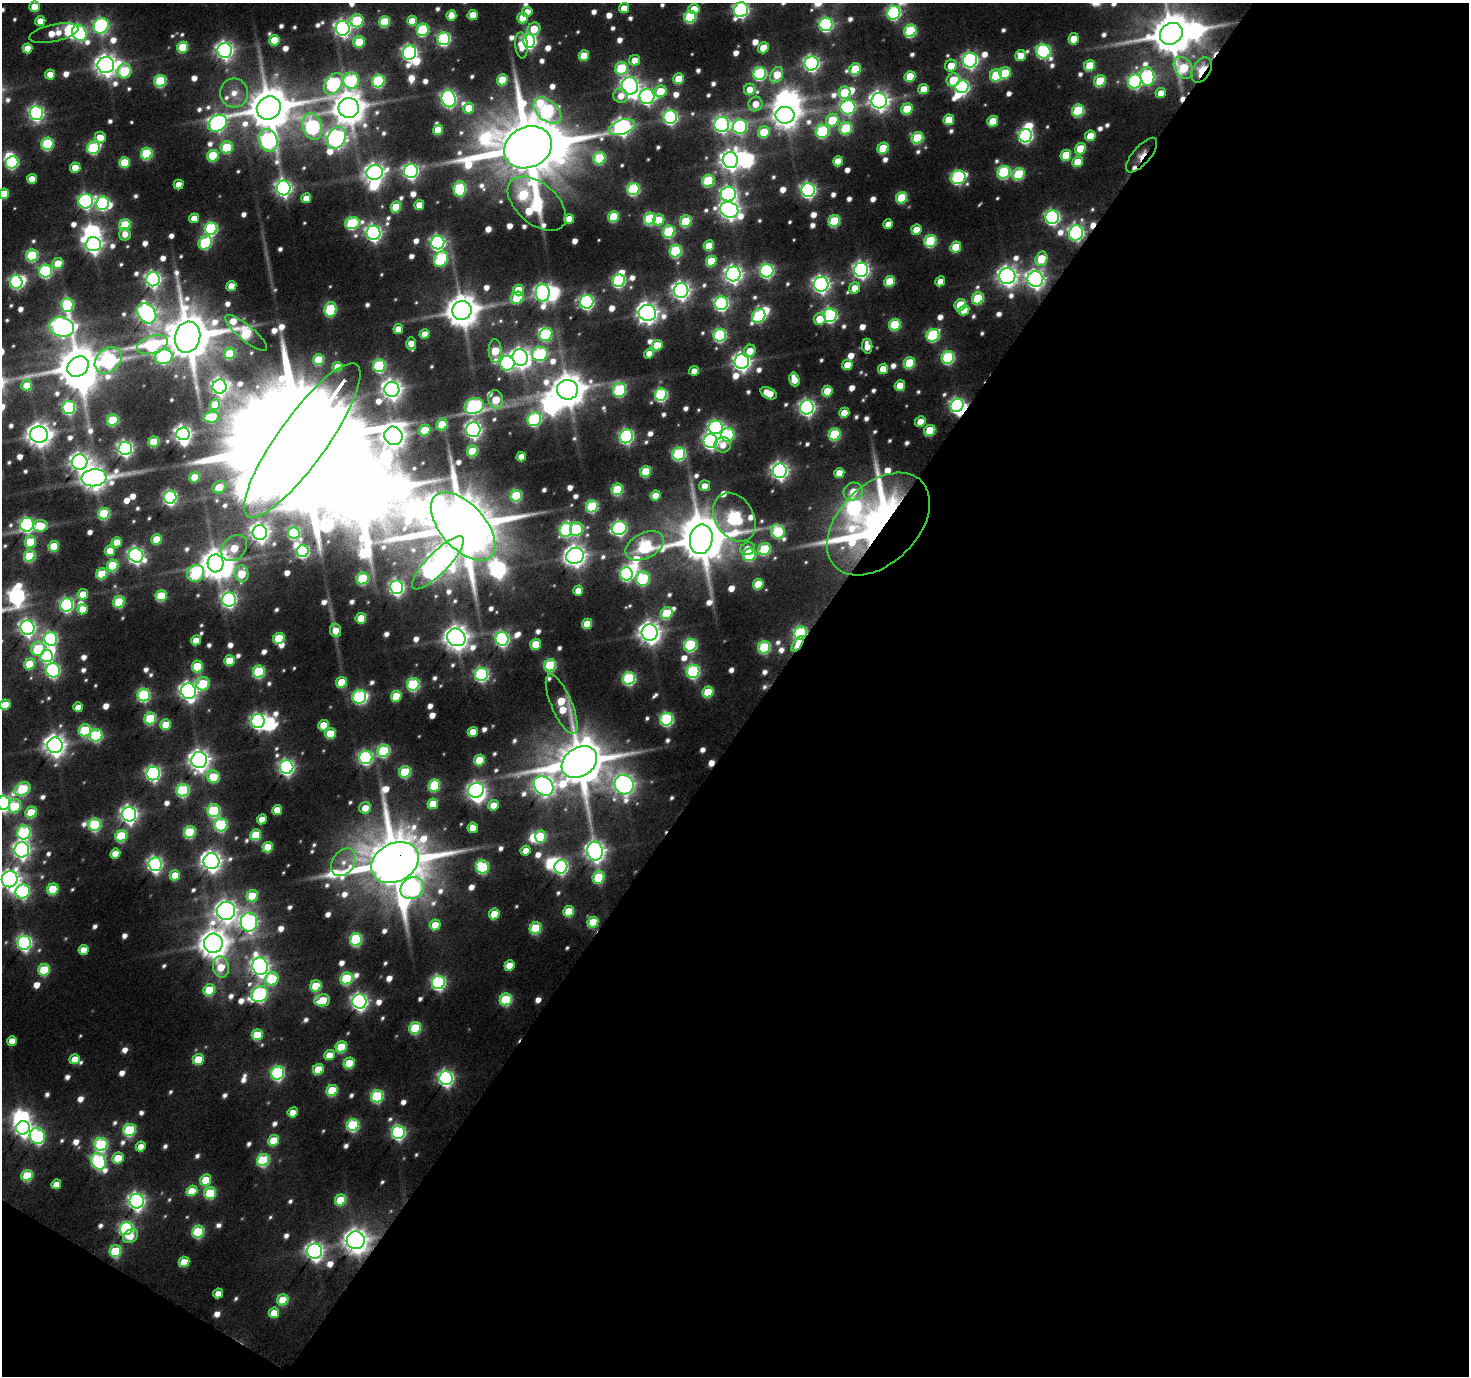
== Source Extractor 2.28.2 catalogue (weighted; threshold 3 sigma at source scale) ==
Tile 4 of 2 x 2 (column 2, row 2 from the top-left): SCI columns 1482-2948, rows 131-1504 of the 2961 x 2993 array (HDU 1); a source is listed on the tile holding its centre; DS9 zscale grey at full resolution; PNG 1471 x 1378 px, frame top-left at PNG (2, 3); each listed source drawn as its Kron ellipse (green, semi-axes under 4 px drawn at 4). Shown black and unused: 49% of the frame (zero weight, under 4 of 8 exposures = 2% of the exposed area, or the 3 px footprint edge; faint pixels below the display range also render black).
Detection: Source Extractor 2.28.2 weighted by HDU 2 'WHT'; one run over the whole footprint, this tile lists its part. Background 0.102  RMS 0.031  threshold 0.126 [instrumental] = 3 sigma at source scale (4.09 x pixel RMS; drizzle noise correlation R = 1.36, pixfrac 0.8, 0.0396/0.0396 arcsec/px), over >= 5 px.
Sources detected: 936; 8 too faint to see at this stretch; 35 inside a brighter object's white glare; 5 cosmic-ray / hot-pixel residue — neither listed nor drawn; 8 inside a brighter listed object's ellipse — not listed separately; of the other 880, all 500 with FLUX_AUTO >= 41.8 (the completeness limit of this list) listed and drawn (380 fainter detections not listed), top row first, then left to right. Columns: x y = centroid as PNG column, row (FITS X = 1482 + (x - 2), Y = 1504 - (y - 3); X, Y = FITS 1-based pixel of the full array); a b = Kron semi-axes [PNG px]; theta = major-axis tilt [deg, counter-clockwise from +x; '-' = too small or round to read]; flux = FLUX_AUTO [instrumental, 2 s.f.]
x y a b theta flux
35 7 5 5 - 88
624 8 5 5 - 65
694 9 5 5 - 74
741 10 7 7 - 1000
527 12 5 5 - 42
894 13 7 6 - 690
451 15 5 5 - 71
473 15 5 5 - 70
690 17 6 6 - 340
522 18 5 5 - 85
40 21 5 5 - 66
357 21 6 6 - 290
412 21 5 5 - 64
384 22 5 5 - 210
826 24 7 6 - 700
101 26 8 7 - 830
343 28 7 7 - 1400
534 29 7 6 - 99
423 30 6 6 - 390
910 31 6 6 - 360
54 33 25 8 12 92
79 33 8 7 - 650
1171 34 12 10 35 13000
444 39 6 6 - 590
1073 39 6 5 - 71
274 40 5 5 - 110
529 41 6 6 - 930
359 42 5 5 - 180
521 45 13 6 -84 65
183 47 6 5 - 180
27 48 5 5 - 64
763 48 6 5 - 93
225 50 7 7 - 1600
1043 51 7 7 - 690
409 53 7 6 - 1100
1020 55 5 5 - 60
584 56 5 5 - 110
635 60 5 5 - 57
970 60 7 7 - 1100
812 63 7 7 - 1200
106 65 8 8 - 2900
951 66 6 5 - 76
1090 66 6 5 - 150
621 68 6 6 - 280
1183 68 12 8 -58 210
855 69 6 5 - 200
1202 70 13 8 60 100
125 71 7 7 - 250
1005 73 6 5 - 170
50 74 5 5 - 49
760 74 6 6 - 490
777 75 8 6 65 100
996 75 6 6 - 230
910 76 5 5 - 130
1147 76 9 7 -82 640
679 79 5 5 - 130
351 80 8 7 - 470
502 80 5 5 - 140
953 80 7 6 - 140
160 81 6 6 - 330
378 81 6 6 - 430
1100 81 6 5 - 200
1135 81 7 6 - 680
333 84 12 7 53 630
630 86 9 8 - 1800
962 87 6 6 - 820
750 89 6 5 - 53
923 89 5 5 - 63
660 91 6 5 - 130
234 93 14 14 - 60
845 93 6 6 - 180
1161 93 5 5 - 48
621 96 7 7 - 46
647 97 7 7 - 1000
449 99 9 7 -74 1100
879 101 8 7 - 2100
755 104 7 7 - 52
848 107 7 7 - 750
269 108 12 11 - 15000
349 108 10 10 - 7100
469 108 5 5 - 90
907 109 6 5 - 160
547 111 16 10 -40 600
1078 111 6 5 - 320
36 113 7 6 - 980
785 115 9 8 - 3900
670 117 7 6 - 840
832 120 6 6 - 180
949 120 5 5 - 120
993 121 5 5 - 110
218 123 10 7 30 1100
722 124 7 7 - 1000
312 127 13 9 -72 720
622 127 13 7 19 1600
740 127 7 7 - 670
846 128 6 6 - 280
438 130 5 5 - 98
822 131 7 6 - 430
764 132 6 5 - 170
1025 136 7 6 - 810
1090 136 5 5 - 92
100 137 6 5 - 60
336 138 11 8 58 1700
917 138 6 5 - 270
268 140 11 9 -68 940
47 144 6 6 - 340
227 147 6 6 - 210
528 147 25 20 26 42000
93 148 7 6 - 380
883 148 6 5 - 160
1080 149 6 5 - 150
147 154 6 5 - 340
1066 155 6 5 - 130
1142 155 21 9 49 43
213 156 6 5 - 220
599 158 6 6 - 270
730 160 8 7 - 2300
838 161 5 5 - 81
12 162 6 6 - 470
124 162 5 5 - 150
1078 162 5 5 - 100
75 168 5 5 - 87
411 171 7 7 - 1000
1004 172 6 6 - 450
375 173 8 7 - 2000
1019 174 6 5 - 260
958 177 7 6 - 640
32 179 5 5 - 60
708 181 6 6 - 300
179 185 5 4 - 46
284 188 7 7 - 1300
460 189 8 6 90 430
633 189 6 6 - 430
808 190 7 6 - 990
4 194 5 5 - 110
728 194 7 7 - 1000
306 198 5 5 - 49
902 198 6 5 - 220
86 201 7 7 - 830
103 203 7 6 - 540
537 204 34 20 -41 750
419 205 5 5 - 61
396 207 5 5 - 150
729 210 9 7 -19 1900
614 217 5 5 - 200
1052 217 7 6 - 940
194 218 5 5 - 60
569 219 5 5 - 74
650 219 6 5 - 340
659 220 6 5 - 98
686 221 6 5 - 220
834 221 6 5 - 270
352 223 7 6 - 390
888 224 5 4 - 45
125 225 6 5 - 220
211 229 6 6 - 540
916 230 5 5 - 74
669 231 6 6 - 340
373 233 7 7 - 1200
1076 233 8 7 - 1100
125 234 6 5 - 42
930 241 6 5 - 350
205 243 7 6 - 380
438 243 7 6 - 940
93 244 7 7 - 1700
709 246 5 5 - 95
956 247 6 5 - 140
676 251 6 6 - 390
32 255 6 6 - 350
441 259 8 6 56 410
1041 259 7 6 - 170
711 261 5 5 - 140
58 263 6 5 - 100
861 270 7 7 - 1300
46 271 6 6 - 540
767 271 7 6 - 760
733 274 7 7 - 1700
1007 276 8 8 - 2200
153 279 7 7 - 1200
1035 279 8 8 - 1800
619 281 6 6 - 580
890 281 5 5 - 140
940 281 5 4 - 48
16 282 6 6 - 600
821 284 7 7 - 1500
231 286 5 5 - 63
855 288 6 5 - 71
518 290 5 5 - 120
681 291 7 7 - 1700
543 293 9 7 -90 1400
517 298 6 6 - 190
978 298 6 5 - 230
587 302 7 6 - 860
721 303 7 6 - 840
67 305 7 6 - 410
960 305 6 5 - 200
330 309 7 6 - 360
462 310 10 9 - 7600
964 310 6 4 48 51
147 313 11 8 -52 1400
647 313 9 8 - 2500
830 315 7 6 - 750
759 316 7 6 - 440
820 319 6 5 - 100
895 325 6 5 - 270
62 327 12 9 -14 2100
398 329 5 4 - 51
246 333 26 7 -40 380
424 334 5 4 - 44
546 334 7 6 - 310
720 335 6 6 - 550
933 335 7 6 - 430
188 337 15 12 76 21000
411 344 6 5 - 63
152 345 16 9 17 430
657 345 5 5 - 110
867 346 7 5 -83 51
495 351 12 6 -87 150
750 351 6 5 - 60
649 353 5 4 - 42
230 354 5 5 - 150
540 354 8 7 - 460
164 357 9 7 12 530
520 358 8 7 - 2300
948 358 6 6 - 470
108 360 15 11 42 840
319 360 5 5 - 160
742 362 7 7 - 1700
507 363 7 7 - 710
909 363 6 5 - 230
847 365 5 5 - 80
379 366 6 6 - 430
78 367 11 9 41 14000
338 367 5 5 - 69
883 369 5 5 - 77
694 371 5 4 - 43
794 379 7 5 -74 64
27 385 5 5 - 86
900 385 5 5 - 78
220 387 7 7 - 1100
392 389 7 7 - 2200
567 390 10 9 - 8000
619 390 7 6 - 420
827 391 5 5 - 120
769 393 9 5 -28 87
661 395 6 6 - 540
496 400 9 7 -79 120
215 405 5 5 - 110
957 405 7 6 - 850
474 406 10 7 23 770
69 407 6 6 - 520
807 407 7 7 - 1200
844 413 5 5 - 69
211 417 8 5 6 180
534 419 7 6 - 540
113 420 6 5 - 260
920 422 5 5 - 62
442 424 6 5 - 150
716 427 7 6 - 870
425 430 6 5 - 140
473 430 7 7 - 1400
930 430 6 5 - 160
183 434 7 6 - 1500
835 434 6 5 - 330
39 435 9 8 - 3400
728 435 7 6 - 450
393 436 9 9 - 3800
626 436 7 6 - 830
302 440 93 24 54 260000
710 441 7 7 - 1000
154 442 5 5 - 180
723 445 8 7 - 45
125 448 7 6 - 1100
472 451 6 5 - 180
679 454 6 6 - 470
521 457 5 4 - 52
80 462 8 7 - 1800
780 471 7 7 - 1500
646 472 5 5 - 200
839 473 5 5 - 59
195 477 5 5 - 93
94 478 12 8 6 3500
704 486 5 5 - 45
219 487 7 6 - 82
617 489 6 5 - 270
853 492 10 8 22 76
516 496 6 5 - 300
656 496 5 5 - 62
170 497 6 6 - 780
592 506 6 6 - 370
104 514 6 5 - 270
734 517 26 19 -58 710
878 524 61 39 45 1900
27 525 7 6 - 760
40 526 7 5 8 120
463 526 41 22 -48 42000
619 528 7 6 - 810
576 529 7 6 - 380
566 530 7 6 - 550
778 532 7 6 - 410
260 533 7 7 - 1800
294 533 6 6 - 340
157 539 5 5 - 120
701 539 15 11 80 19000
30 542 6 5 - 160
117 542 5 5 - 83
54 546 5 5 - 150
645 546 20 12 27 590
234 548 15 11 46 130
747 549 7 6 - 45
764 549 6 6 - 280
110 551 5 5 - 68
303 551 6 6 - 500
136 555 7 7 - 1200
750 555 7 6 - 230
30 556 6 5 - 240
575 556 9 8 - 2600
216 563 9 8 - 6200
438 563 35 10 46 2800
113 565 6 5 - 230
196 573 9 8 - 370
102 574 6 5 - 200
242 574 8 6 -79 140
626 574 7 6 - 530
363 579 6 5 - 310
643 579 7 7 - 400
758 584 5 5 - 120
397 587 7 6 - 990
578 591 5 4 - 42
83 594 5 5 - 79
161 596 5 5 - 210
229 600 7 7 - 970
119 602 6 5 - 280
67 605 6 6 - 690
83 609 5 5 - 71
667 613 6 5 - 220
361 618 5 5 - 120
587 624 5 5 - 100
28 628 7 7 - 1300
335 630 7 5 -79 61
650 632 8 8 - 2900
800 633 7 6 - 540
456 637 9 8 - 3800
279 638 6 5 - 180
50 639 7 6 - 700
502 639 7 6 - 810
196 640 5 5 - 60
536 644 5 5 - 130
798 644 9 4 56 150
690 645 6 6 - 460
764 647 6 6 - 350
38 649 7 7 - 240
47 656 6 6 - 310
229 661 5 5 - 130
30 664 6 5 - 160
550 665 6 6 - 350
197 666 6 5 - 190
53 670 7 6 - 720
693 671 6 6 - 600
259 672 6 6 - 380
481 674 6 6 - 700
629 678 6 6 - 540
341 682 5 5 - 130
203 684 7 6 - 220
413 684 6 6 - 460
188 691 8 7 - 1800
708 692 6 5 - 190
144 695 6 6 - 510
396 696 5 5 - 140
359 697 7 6 - 480
562 704 32 10 -67 240
5 705 5 5 - 98
78 707 5 5 - 47
150 718 6 5 - 290
667 719 6 6 - 580
258 721 7 6 - 960
166 725 5 5 - 140
323 725 5 5 - 92
85 730 6 6 - 270
473 732 5 4 - 62
330 733 5 5 - 140
96 735 6 6 - 430
55 745 8 8 - 2800
384 751 6 6 - 390
366 758 7 6 - 680
199 760 8 8 - 2600
479 760 5 5 - 140
579 762 19 14 34 21000
287 767 7 6 - 1100
405 772 6 5 - 280
153 773 7 6 - 950
213 777 7 6 - 180
624 785 10 9 - 2100
434 786 6 5 - 240
544 786 11 8 -42 2200
22 789 9 6 29 350
183 790 6 6 - 490
476 790 8 7 - 1300
3 803 7 7 - 1000
433 804 5 5 - 98
494 805 5 5 - 60
15 806 7 6 - 190
365 808 6 5 - 60
277 810 5 5 - 75
214 811 6 6 - 390
31 812 6 5 - 170
129 814 7 7 - 1500
262 819 5 5 - 51
95 825 6 6 - 460
221 825 6 6 - 460
473 828 5 5 - 52
24 832 7 6 - 550
190 832 6 5 - 320
256 835 6 5 - 190
121 836 6 5 - 290
540 837 6 5 - 230
268 847 5 5 - 130
22 850 7 7 - 1400
526 851 5 4 - 47
595 851 9 7 -81 2400
115 854 5 5 - 71
211 861 8 8 - 2200
344 862 15 11 53 48
395 863 25 19 29 36000
155 864 7 6 - 1100
482 867 6 6 - 420
561 867 7 6 - 740
175 875 5 5 - 100
598 877 6 6 - 270
10 879 8 7 - 2000
412 888 12 10 33 600
53 889 6 5 - 190
23 891 7 7 - 660
252 896 6 5 - 170
226 911 9 9 - 2700
569 911 5 5 - 170
494 914 5 5 - 110
249 922 9 8 - 1400
593 922 6 5 - 170
435 925 5 5 - 64
535 928 6 5 - 280
356 940 6 6 - 360
24 943 7 7 - 890
213 943 9 9 - 5600
83 950 5 5 - 72
260 966 9 8 - 1800
509 966 5 5 - 84
221 967 10 7 -78 100
44 970 6 5 - 230
347 978 6 5 - 340
272 979 7 6 - 240
438 982 7 6 - 790
316 986 6 5 - 170
209 990 6 5 - 210
260 994 9 7 43 820
506 999 6 5 - 330
322 1000 8 6 7 130
359 1001 7 7 - 1300
415 1028 6 5 - 310
257 1035 5 5 - 180
12 1041 5 4 - 50
341 1047 6 5 - 200
329 1055 5 5 - 66
75 1059 5 5 - 72
198 1059 5 5 - 130
349 1063 6 5 - 170
318 1069 6 5 - 140
278 1073 7 6 - 660
446 1078 7 7 - 1100
332 1090 6 5 - 210
377 1096 6 6 - 410
293 1112 5 5 - 65
353 1125 6 6 - 440
23 1128 7 6 - 1200
129 1130 6 6 - 370
398 1132 6 6 - 740
37 1136 8 7 - 710
274 1140 6 5 - 120
101 1144 6 6 - 530
141 1147 5 5 - 50
118 1158 6 5 - 110
263 1160 6 6 - 380
98 1161 9 7 -59 720
27 1176 6 5 - 230
206 1180 6 5 - 140
56 1184 5 4 - 55
192 1191 5 5 - 110
210 1193 6 6 - 230
340 1200 6 5 - 180
137 1201 7 7 - 1400
126 1229 7 6 - 780
198 1232 6 5 - 340
131 1236 8 6 40 53
356 1240 9 9 - 3500
115 1251 6 5 - 310
315 1251 7 7 - 1600
184 1262 5 5 - 110
218 1293 5 4 - 43
283 1300 6 5 - 160
274 1313 5 5 - 80
Overlapping masked pixels (flux is a lower limit): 9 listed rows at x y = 1202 70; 1142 155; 1076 233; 957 405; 878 524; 800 633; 798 644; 395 863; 356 1240
Isophote crosses this tile's border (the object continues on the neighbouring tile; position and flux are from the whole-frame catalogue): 5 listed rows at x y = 741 10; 4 194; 5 705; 3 803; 10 879